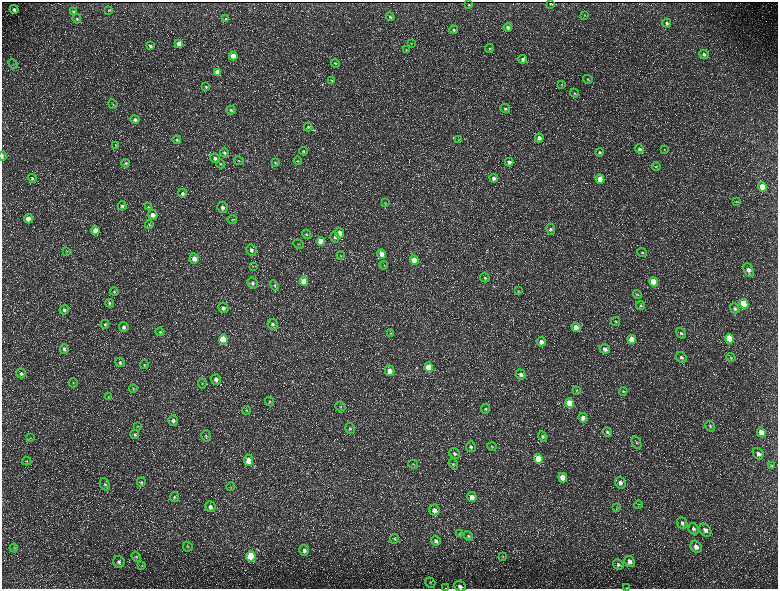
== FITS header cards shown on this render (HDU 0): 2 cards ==
NAXIS1  =                 1552 / length of data axis 1
NAXIS2  =                 1173 / length of data axis 2

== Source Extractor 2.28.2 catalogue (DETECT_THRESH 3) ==
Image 1552 x 1173 px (HDU 0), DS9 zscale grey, zoomed out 1/2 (1 PNG px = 2 x 2 image px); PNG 780 x 591 px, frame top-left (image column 1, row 1173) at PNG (2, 2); each listed source drawn as its Kron ellipse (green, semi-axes under 4 px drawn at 4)
Background 220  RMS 10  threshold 30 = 3 sigma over >= 5 px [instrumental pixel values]
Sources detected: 218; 33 cannot appear on this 1/2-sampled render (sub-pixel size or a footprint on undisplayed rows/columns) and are neither listed nor drawn; the other 185 listed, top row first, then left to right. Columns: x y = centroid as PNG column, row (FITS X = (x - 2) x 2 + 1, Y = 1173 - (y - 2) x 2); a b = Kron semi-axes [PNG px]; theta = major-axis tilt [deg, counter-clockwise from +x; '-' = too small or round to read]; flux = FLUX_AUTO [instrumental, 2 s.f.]
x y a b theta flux
550 3 2 1 - 1300
469 5 2 2 - 1300
14 9 4 4 - 4800
109 10 3 2 - 1100
73 12 4 3 - 2200
584 15 3 3 - 1200
390 17 4 3 - 2900
77 19 5 4 - 2500
226 19 4 3 - 2800
667 23 4 4 - 3800
508 27 4 4 - 6100
454 30 4 3 - 2700
411 43 3 2 - 1200
179 44 4 4 - 22000
150 46 4 3 - 3900
489 48 4 4 - 2300
406 50 4 2 - 1200
704 54 5 4 - 4600
233 56 4 4 - 22000
523 59 4 3 - 4200
335 63 4 3 - 2000
13 64 5 2 - 1700
217 73 4 4 - 15000
588 79 5 3 - 1600
332 80 3 3 - 1700
561 84 4 3 - 1800
206 87 4 3 - 1900
574 93 4 3 - 1700
113 104 5 3 - 2500
505 109 5 4 - 3700
231 110 4 4 - 2800
135 120 5 4 - 6200
308 127 4 4 - 2300
539 138 4 4 - 10000
177 140 4 4 - 2800
458 140 3 2 - 920
116 146 3 3 - 1400
639 149 5 4 - 4200
665 150 4 2 - 1400
304 151 4 4 - 2100
600 152 4 4 - 3300
224 153 5 4 - 4500
2 156 5 2 - 2600
215 158 5 4 - 5900
239 161 5 3 - 1600
298 161 4 3 - 1700
509 162 4 4 - 5400
126 163 4 4 - 2800
275 163 4 3 - 1900
220 164 5 4 - 2600
656 167 4 3 - 2000
32 178 5 4 - 2700
494 178 4 3 - 7600
600 179 4 4 - 32000
762 187 5 4 - 36000
183 193 4 4 - 4700
737 202 4 3 - 1400
385 203 3 2 - 1000
122 206 4 4 - 4100
148 207 3 3 - 1500
222 207 5 5 - 6600
153 215 5 4 - 12000
28 219 4 4 - 20000
232 220 4 3 - 1800
149 224 4 3 - 2200
551 229 6 4 -78 3900
95 230 4 4 - 17000
340 233 5 4 - 19000
307 234 5 4 - 3000
335 237 5 4 - 4600
321 241 4 4 - 31000
299 244 5 2 - 1600
251 250 6 5 - 6900
67 251 4 2 - 1200
642 252 5 3 - 2400
382 254 5 4 - 15000
341 256 3 3 - 1200
194 259 5 4 - 15000
414 260 5 4 - 28000
384 265 4 3 - 1600
253 266 3 3 - 1400
748 270 7 4 -69 8900
485 278 5 4 - 3000
304 281 4 4 - 40000
654 282 5 4 - 64000
252 283 6 5 - 4800
275 285 5 4 - 3000
114 291 4 4 - 2100
518 291 4 3 - 1800
637 294 5 3 - 1700
109 303 4 3 - 2200
744 304 5 4 - 88000
640 305 4 3 - 1900
223 308 5 5 - 7500
735 308 5 4 - 4200
64 310 4 4 - 4000
616 321 4 3 - 1900
105 324 4 4 - 2600
273 324 5 5 - 5000
124 327 5 4 - 5000
576 328 4 4 - 22000
160 332 4 4 - 2600
391 333 3 2 - 1100
681 333 6 4 -56 3700
729 338 5 4 - 73000
223 339 5 4 - 89000
632 339 5 4 - 30000
541 342 5 4 - 9700
64 349 5 4 - 5400
605 349 5 4 - 6500
681 357 6 5 - 5900
731 357 5 3 - 2000
120 362 5 4 - 3600
144 364 4 4 - 1900
429 367 5 4 - 61000
390 371 5 4 - 15000
21 373 5 4 - 4400
521 374 5 4 - 7000
216 379 5 5 - 8800
73 383 4 2 - 1200
202 383 5 3 - 2100
133 389 4 4 - 2300
576 390 4 3 - 1200
623 391 4 4 - 2500
108 397 4 3 - 1100
270 401 5 4 - 2500
569 403 5 4 - 51000
340 407 5 4 - 3500
485 409 5 4 - 2900
247 410 4 3 - 1800
583 418 5 4 - 9100
173 420 5 4 - 6200
710 426 6 4 -57 3000
137 427 3 2 - 1400
350 429 6 4 -74 3400
607 432 5 4 - 3400
761 432 5 4 - 21000
135 435 4 4 - 2600
206 436 6 4 -78 2900
543 436 5 4 - 3700
30 438 3 3 - 1300
636 442 7 3 -65 2900
471 447 5 5 - 4300
492 447 4 3 - 1500
455 453 6 5 - 4600
758 454 6 5 - 8500
538 459 5 4 - 50000
249 460 5 4 - 23000
27 461 4 3 - 1600
413 464 5 3 - 2100
453 464 6 4 -54 2700
771 465 4 4 - 2000
563 478 5 4 - 31000
141 482 4 4 - 2500
620 483 6 5 - 7300
105 484 6 4 -68 4300
231 487 4 3 - 1800
174 497 5 4 - 3100
472 497 5 4 - 12000
638 505 4 3 - 1800
210 507 5 5 - 7800
617 507 4 3 - 1600
434 510 5 5 - 9500
682 523 6 5 - 5300
694 529 6 5 - 5200
705 530 7 5 -49 8400
459 534 4 3 - 1600
468 536 5 4 - 3300
394 539 5 4 - 2300
436 541 5 4 - 5300
188 547 5 4 - 2900
696 547 6 5 - 11000
14 548 4 3 - 1600
304 550 5 5 - 6200
251 556 5 4 - 160000
502 556 4 3 - 1700
136 557 5 3 - 2200
629 561 5 5 - 13000
119 562 6 5 - 6000
618 564 6 4 -50 4500
142 565 4 3 - 1700
430 582 5 4 - 3500
460 586 6 5 - 7900
445 588 3 1 - 630
627 588 3 2 - 640
At the frame edge (FLAGS 8, measured only in part): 4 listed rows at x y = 2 156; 460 586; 445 588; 627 588
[33 sub-pixel or undisplayed-footprint detections neither listed nor drawn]